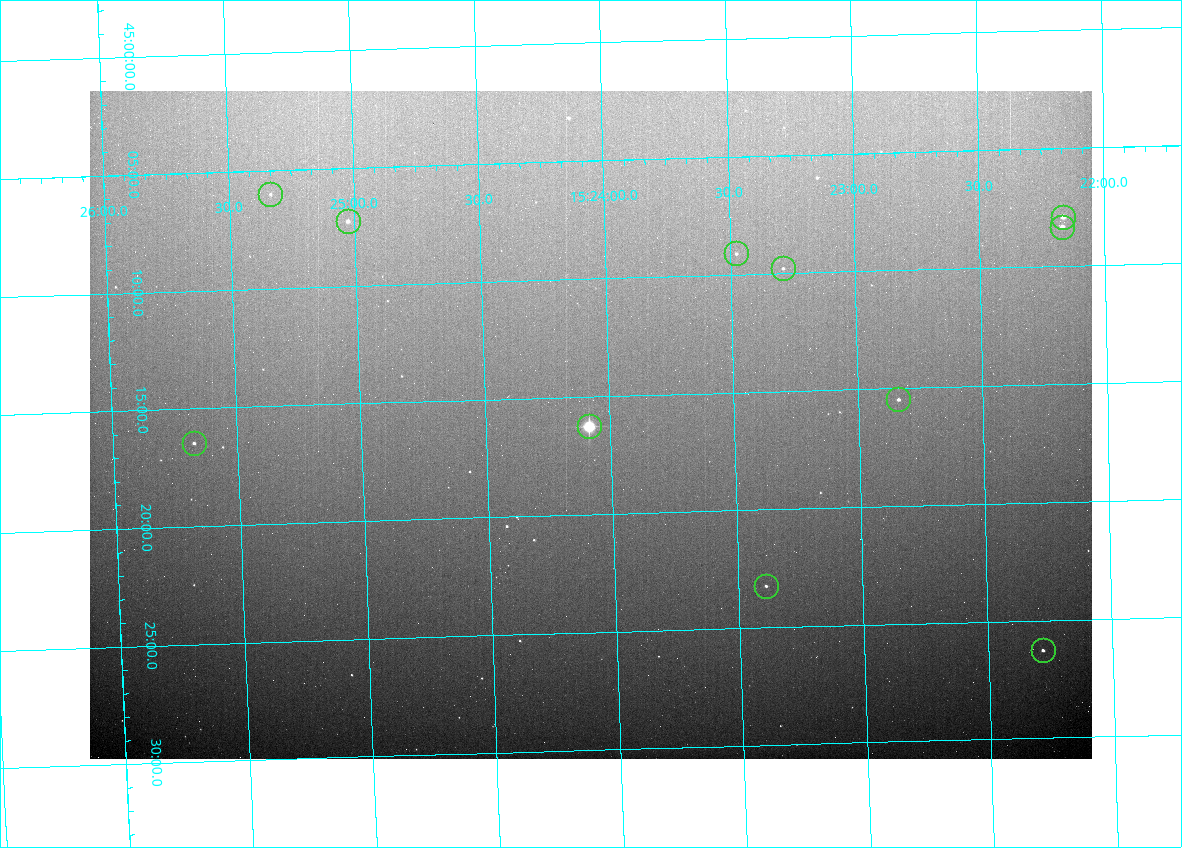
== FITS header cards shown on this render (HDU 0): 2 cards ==
NAXIS1  =                 1002 /fastest changing axis
NAXIS2  =                  668 /next to fastest changing axis

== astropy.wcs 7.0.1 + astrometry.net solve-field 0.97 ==
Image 1002 x 668 px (HDU 0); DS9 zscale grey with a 90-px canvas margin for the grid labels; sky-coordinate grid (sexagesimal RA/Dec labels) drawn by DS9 from the SOLVED WCS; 11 Tycho-2 reference stars matched to detected sources circled (green)
Header WCS: none
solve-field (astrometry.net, Tycho-2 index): SOLVED blind (the file carries no WCS)
Solved WCS: RA---TAN-SIP/DEC--TAN-SIP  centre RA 15:24:05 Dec +45:16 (231.02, +45.27 deg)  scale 2.55 arcsec/px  FOV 42.5' x 28.4'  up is -178 deg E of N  parity flipped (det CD > 0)
(file carries no celestial WCS; the grid is the blind solution)
Tycho-2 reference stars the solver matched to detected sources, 11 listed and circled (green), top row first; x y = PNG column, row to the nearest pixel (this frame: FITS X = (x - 90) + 1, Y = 668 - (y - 91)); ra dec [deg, ICRS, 3 dp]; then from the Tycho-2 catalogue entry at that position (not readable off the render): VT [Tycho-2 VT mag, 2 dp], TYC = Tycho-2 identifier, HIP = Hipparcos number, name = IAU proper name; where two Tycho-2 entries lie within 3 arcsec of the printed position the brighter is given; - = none
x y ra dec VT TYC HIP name
270 194 231.333 +45.100 12.23 3482-107-1 - -
1063 217 230.541 +45.132 9.55 3482-73-1 - -
348 221 231.257 +45.121 10.90 3482-113-1 - -
1062 227 230.542 +45.139 10.14 3482-1693-1 - -
736 253 230.869 +45.152 12.07 3482-1675-1 - -
783 268 230.822 +45.163 12.03 3482-1656-1 - -
898 399 230.710 +45.258 11.28 3482-1488-1 - -
589 426 231.021 +45.271 6.19 3482-1697-1 75369 -
194 443 231.419 +45.274 11.55 3482-1530-1 - -
766 586 230.848 +45.387 12.01 3482-1324-1 - -
1043 650 230.571 +45.438 10.99 3482-1241-1 - -